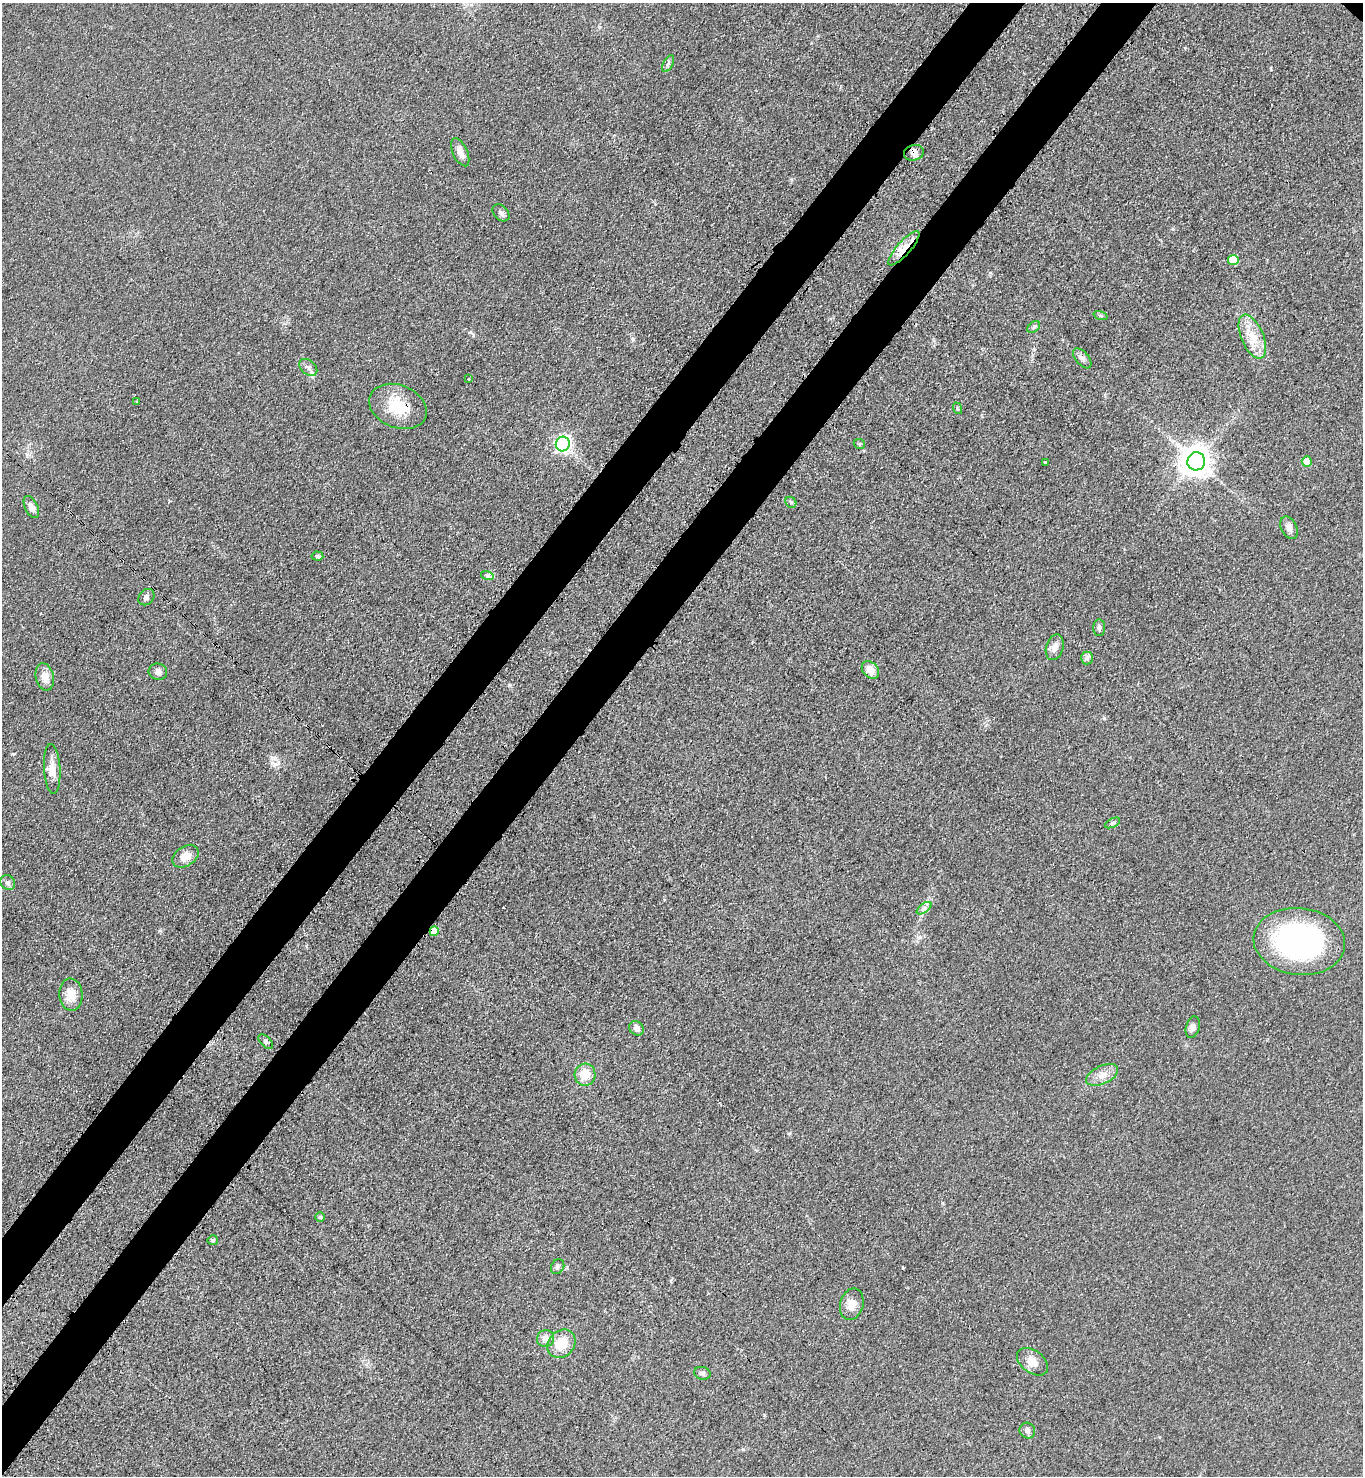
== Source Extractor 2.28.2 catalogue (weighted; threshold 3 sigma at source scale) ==
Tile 7 of 4 x 4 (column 3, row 2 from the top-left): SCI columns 3095-4455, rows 3017-4490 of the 6048 x 6031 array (HDU 1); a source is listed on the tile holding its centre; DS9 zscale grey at full resolution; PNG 1365 x 1478 px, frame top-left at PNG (2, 3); each listed source drawn as its Kron ellipse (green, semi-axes under 4 px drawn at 4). Shown black and unused: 7% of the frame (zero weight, under 3 of 4 exposures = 7% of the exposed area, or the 3 px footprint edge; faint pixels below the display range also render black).
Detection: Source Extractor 2.28.2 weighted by HDU 2 'WHT'; one run over the whole footprint, this tile lists its part. Background 0.0644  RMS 0.0073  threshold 0.0327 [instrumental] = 3 sigma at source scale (4.5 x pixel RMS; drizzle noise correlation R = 1.50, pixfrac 1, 0.05/0.05 arcsec/px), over >= 5 px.
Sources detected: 55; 1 cosmic-ray / hot-pixel residue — neither listed nor drawn; the other 54 listed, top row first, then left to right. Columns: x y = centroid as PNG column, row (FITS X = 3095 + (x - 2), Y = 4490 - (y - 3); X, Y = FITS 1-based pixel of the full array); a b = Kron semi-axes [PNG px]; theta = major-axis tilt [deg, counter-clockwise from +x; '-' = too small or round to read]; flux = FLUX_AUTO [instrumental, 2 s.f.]
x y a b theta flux
668 64 9 5 62 1.9
460 152 15 7 -65 6
914 153 10 7 15 3.3
501 213 10 7 -46 2.3
904 248 22 7 48 10
1233 260 5 5 - 17
1101 316 7 3 -19 1
1034 327 7 4 38 1.5
1252 337 23 11 -67 14
1082 358 12 6 -50 2.7
308 367 10 7 -41 2.8
468 379 3 2 - 1
136 402 3 2 - 0.73
398 406 30 21 -22 23
957 408 6 3 -72 0.98
563 444 7 7 - 200
859 444 6 4 -22 1.1
1196 461 9 9 - 1100
1307 461 5 5 - 12
1045 462 3 3 - 3.1
791 502 6 5 - 1.3
31 507 12 6 -64 4
1289 528 12 7 -62 3.9
317 556 6 4 -4 1.4
487 575 6 4 -18 1.3
146 597 9 7 47 2.4
1099 628 8 6 -89 1.9
1055 647 13 8 75 4.7
1087 658 6 6 - 1.9
870 670 10 7 -45 7.6
158 672 9 8 - 3.4
45 677 14 9 -78 7.9
52 769 25 8 -87 7.4
1112 823 8 4 26 1.5
185 856 14 10 34 7.4
8 883 8 7 - 2.1
924 908 8 4 36 2.4
434 931 5 4 - 10
1299 942 46 33 -6 170
71 995 16 11 -87 9.4
1193 1027 11 7 74 3.5
636 1028 8 6 -42 4.1
266 1042 9 5 -46 1.5
585 1075 11 10 - 12
1102 1075 17 9 25 7.1
320 1217 5 5 - 0.96
213 1240 5 5 - 1.4
558 1267 8 6 58 1.8
852 1304 16 11 74 7.7
545 1339 8 8 - 4.1
561 1344 15 12 47 15
1032 1362 17 11 -36 8
702 1373 8 6 -15 2
1027 1431 8 7 - 2.4
Overlapping masked pixels (flux is a lower limit): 4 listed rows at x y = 914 153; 904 248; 398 406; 434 931
Unlisted compact peaks at least as high as the median listed source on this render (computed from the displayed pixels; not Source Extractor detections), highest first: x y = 633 339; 743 1449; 509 685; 903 1268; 1104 718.